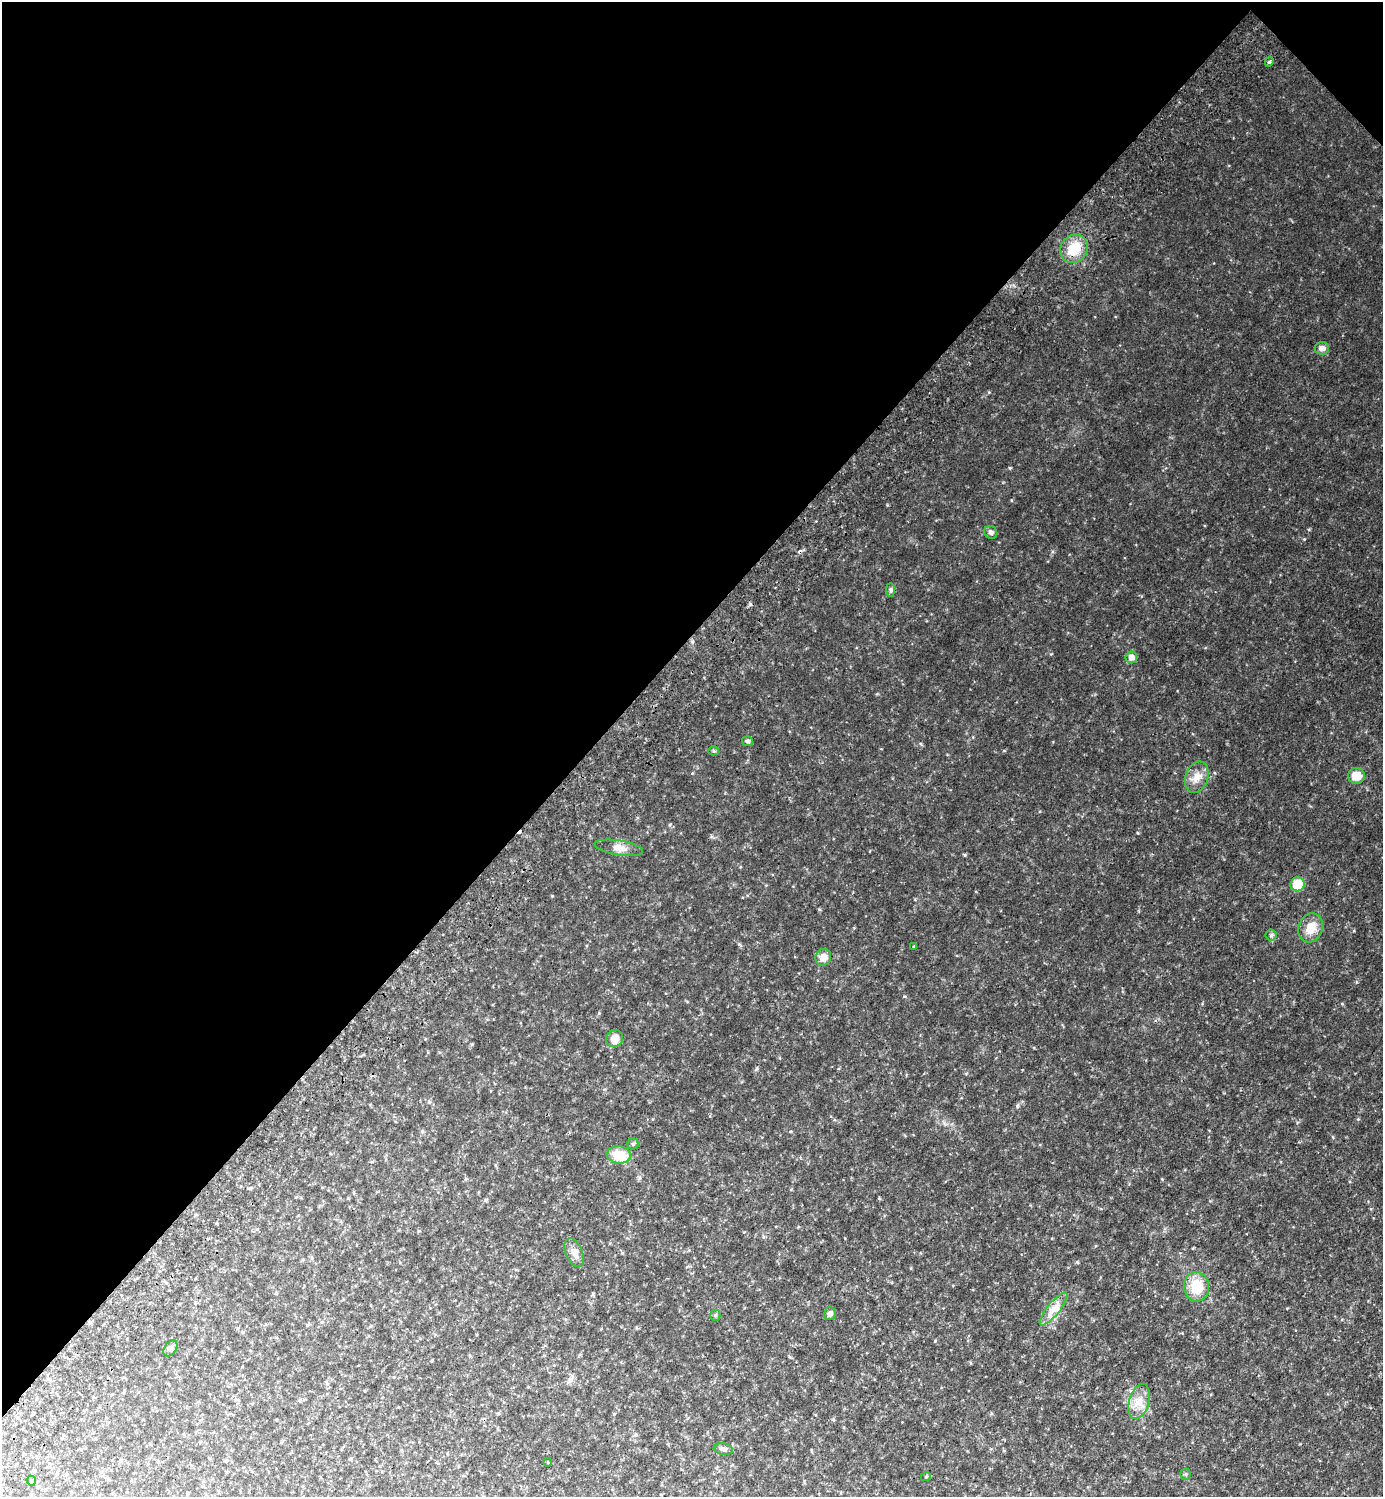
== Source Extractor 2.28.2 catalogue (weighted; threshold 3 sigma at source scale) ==
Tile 2 of 4 x 4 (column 2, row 1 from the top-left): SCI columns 1726-3106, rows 4529-6023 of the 6072 x 6069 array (HDU 1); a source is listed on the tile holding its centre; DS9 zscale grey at full resolution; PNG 1385 x 1499 px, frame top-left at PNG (2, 2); each listed source drawn as its Kron ellipse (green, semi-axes under 4 px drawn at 4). Shown black and unused: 43% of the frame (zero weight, under 2 of 3 exposures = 3% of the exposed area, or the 3 px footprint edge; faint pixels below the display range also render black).
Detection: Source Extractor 2.28.2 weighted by HDU 2 'WHT'; one run over the whole footprint, this tile lists its part. Background 0.0792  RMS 0.011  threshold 0.0511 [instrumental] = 3 sigma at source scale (4.5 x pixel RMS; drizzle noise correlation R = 1.50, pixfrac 1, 0.05/0.05 arcsec/px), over >= 5 px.
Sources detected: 33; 2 cosmic-ray / hot-pixel residue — neither listed nor drawn; the other 31 listed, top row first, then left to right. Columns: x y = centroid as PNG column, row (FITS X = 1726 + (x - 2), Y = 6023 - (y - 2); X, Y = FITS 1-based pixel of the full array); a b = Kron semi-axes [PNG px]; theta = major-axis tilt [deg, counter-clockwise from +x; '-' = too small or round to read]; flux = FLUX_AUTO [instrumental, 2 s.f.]
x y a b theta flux
1269 62 5 3 - 1.4
1074 249 15 13 46 22
1322 348 7 6 - 4.4
991 532 7 6 - 2.6
891 590 7 4 -89 1.7
1131 657 6 6 - 5.8
748 741 5 5 - 1.9
713 751 5 4 - 1.3
1356 776 8 8 - 14
1197 777 16 11 70 9.7
619 848 24 7 -9 7.6
1297 884 7 7 - 24
1311 928 15 12 73 13
1271 935 5 5 - 1.8
914 946 3 3 - 0.77
823 957 8 7 - 7.5
615 1038 9 8 - 10
633 1144 5 5 - 1.6
619 1155 12 8 -7 22
574 1252 15 8 -66 6.5
1196 1287 15 12 -84 23
1053 1309 20 6 51 8.9
830 1314 6 6 - 3
715 1315 5 5 - 1.4
170 1348 9 6 55 3.5
1139 1401 18 10 75 11
723 1449 9 5 -9 2.7
548 1462 4 3 - 0.72
1186 1474 5 5 - 1.4
926 1476 5 3 - 0.9
31 1481 5 4 - 1.1
Unlisted compact peaks at least as high as the median listed source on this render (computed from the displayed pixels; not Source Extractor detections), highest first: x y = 1010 468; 965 855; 1304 539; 1077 1262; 904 996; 1138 833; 670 824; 1309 529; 887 505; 921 744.